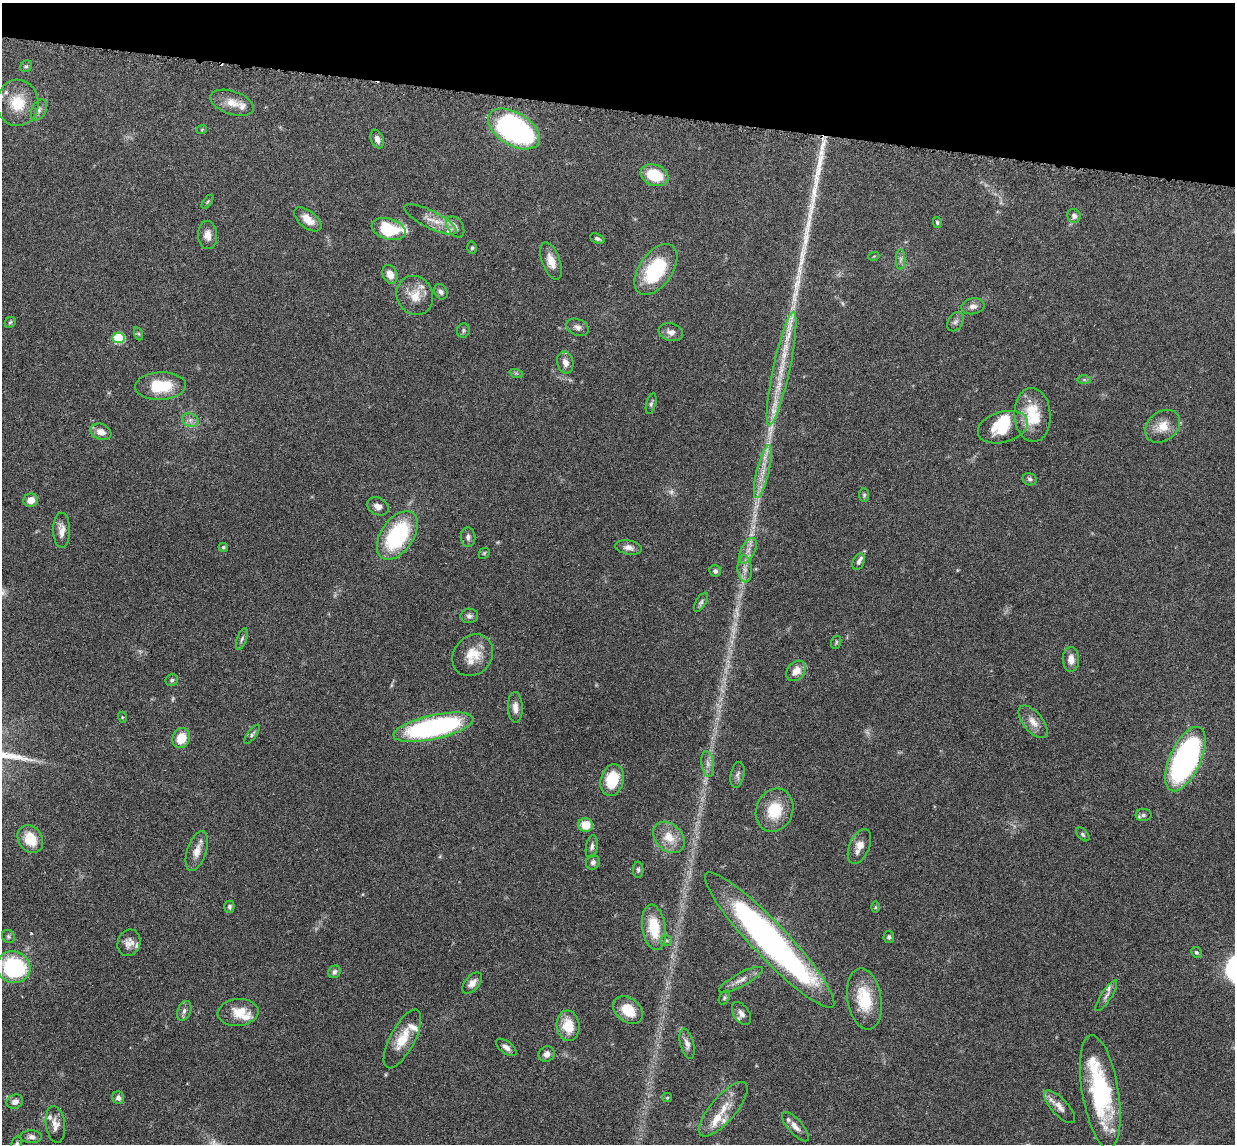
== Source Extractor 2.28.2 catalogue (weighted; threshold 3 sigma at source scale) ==
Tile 2 of 4 x 4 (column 2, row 1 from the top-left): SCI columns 1324-2556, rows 3583-4724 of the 5085 x 5014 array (HDU 1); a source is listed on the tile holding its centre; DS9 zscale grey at full resolution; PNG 1237 x 1146 px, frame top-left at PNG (2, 3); each listed source drawn as its Kron ellipse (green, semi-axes under 4 px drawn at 4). Shown black and unused: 9% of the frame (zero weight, under 3 of 6 exposures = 3% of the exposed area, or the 3 px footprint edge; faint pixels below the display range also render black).
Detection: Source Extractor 2.28.2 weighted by HDU 2 'WHT'; one run over the whole footprint, this tile lists its part. Background 0.0461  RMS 0.0033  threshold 0.0133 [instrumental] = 3 sigma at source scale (4.09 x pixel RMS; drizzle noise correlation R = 1.36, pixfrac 0.8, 0.05/0.05 arcsec/px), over >= 5 px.
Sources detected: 153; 9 too faint to see at this stretch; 3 long thin detections or spike segments (spike, bleed or trail) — neither listed nor drawn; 18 inside a brighter listed object's ellipse — not listed separately; the other 123 listed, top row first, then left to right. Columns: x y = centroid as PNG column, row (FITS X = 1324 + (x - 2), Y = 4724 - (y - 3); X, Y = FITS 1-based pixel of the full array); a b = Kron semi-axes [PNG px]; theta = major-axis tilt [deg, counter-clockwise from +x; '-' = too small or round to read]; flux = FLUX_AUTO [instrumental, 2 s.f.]
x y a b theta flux
26 66 6 5 - 0.51
18 103 23 21 89 8.7
232 103 22 11 -19 3.9
39 110 11 7 62 1.2
202 129 5 3 - 0.25
514 129 28 16 -31 81
377 139 9 6 -69 1.5
654 175 14 10 -21 10
207 202 8 4 52 0.41
1074 216 7 6 - 1.2
308 219 16 8 -39 3.6
430 219 28 8 -27 3.8
937 222 5 4 - 0.56
455 227 11 7 -57 1.3
389 229 17 10 -16 16
208 235 14 9 -88 2.4
597 239 7 4 -22 0.7
472 248 6 4 86 0.5
874 256 5 3 - 0.27
901 259 10 4 89 0.95
551 261 19 9 -70 3.4
656 269 29 16 55 20
390 274 10 7 -65 3.1
441 292 8 6 -59 0.89
415 295 20 18 -63 5.2
973 306 11 8 10 1.6
10 322 6 5 - 0.45
955 322 10 7 57 1.1
578 327 12 8 -22 1.4
463 330 7 6 - 0.63
671 332 12 9 -14 1.8
139 334 7 4 -70 0.46
118 338 6 5 - 16
565 362 11 8 -74 2.1
782 369 58 8 78 10
516 373 7 4 -19 0.5
1084 380 7 4 -1 0.53
160 386 25 13 2 11
651 404 11 4 74 0.71
1033 415 27 18 -87 10
190 420 8 6 -20 1.3
1163 426 19 14 38 4.7
1003 427 26 15 15 11
101 432 11 7 -21 2.4
763 472 27 6 76 3.8
1030 479 7 6 - 0.67
864 495 7 5 90 0.49
31 500 7 6 - 2.8
378 506 11 8 -28 1.7
62 530 17 8 -90 2.6
397 535 27 16 56 30
468 537 9 7 -85 1.1
223 547 5 4 - 0.44
629 547 13 7 -10 1.6
748 551 14 7 63 2.1
484 553 6 5 - 0.41
859 562 9 5 65 0.9
745 569 13 7 -86 1.9
715 571 6 5 - 0.74
701 602 11 5 59 0.73
469 616 9 7 5 1
242 639 11 5 69 0.81
836 642 7 5 71 0.47
473 655 22 19 49 6.5
1071 659 12 8 -88 2.4
796 671 11 8 51 3.4
172 680 6 6 - 0.6
515 707 15 7 -88 2.1
122 717 5 3 - 0.29
1033 722 19 9 -51 3.1
433 727 41 12 12 61
252 734 11 4 54 0.67
181 738 10 8 64 5.6
1185 759 34 15 65 90
708 764 13 6 -82 1.5
737 775 13 6 78 1.1
612 780 16 11 74 10
775 810 22 18 68 9
1143 815 8 6 0 0.85
586 825 7 7 - 5.7
1083 834 8 5 -46 0.55
669 837 18 13 -44 5
30 839 15 11 -54 7
859 846 18 10 67 3
592 847 11 6 80 1.1
197 851 21 9 72 3.4
593 862 7 7 - 1
638 870 8 5 -90 0.62
229 907 6 5 - 0.62
875 907 6 4 90 0.36
654 927 23 11 -81 10
8 936 7 6 - 0.64
889 937 6 5 - 0.69
666 940 6 5 - 0.55
770 940 92 17 -46 140
129 943 13 11 70 2.2
1196 952 6 5 - 0.5
13 967 17 15 -21 36
334 972 6 6 - 0.86
741 980 24 6 28 2.4
472 983 12 7 48 1.9
1106 996 18 5 57 1.4
724 998 7 5 61 0.5
864 999 31 17 -80 12
628 1010 16 11 -39 6.8
184 1011 10 6 68 1.1
238 1012 20 13 5 5.6
741 1013 12 8 -57 1.6
568 1026 15 11 -83 6.6
402 1039 32 12 62 6.6
687 1044 15 6 -76 1.7
506 1047 12 6 -37 1.4
547 1054 8 7 - 1.6
1100 1092 57 18 -80 36
118 1098 6 6 - 1.3
667 1098 5 4 - 0.35
15 1102 8 7 - 1.8
1060 1107 21 8 -47 2.7
723 1109 34 12 49 6.2
55 1124 18 9 -82 2.3
795 1127 18 7 -49 2.1
31 1137 11 6 0 1.2
17 1144 8 5 77 0.84
Isophote crosses this tile's border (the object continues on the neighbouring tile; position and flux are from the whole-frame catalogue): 2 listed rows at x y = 13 967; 17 1144